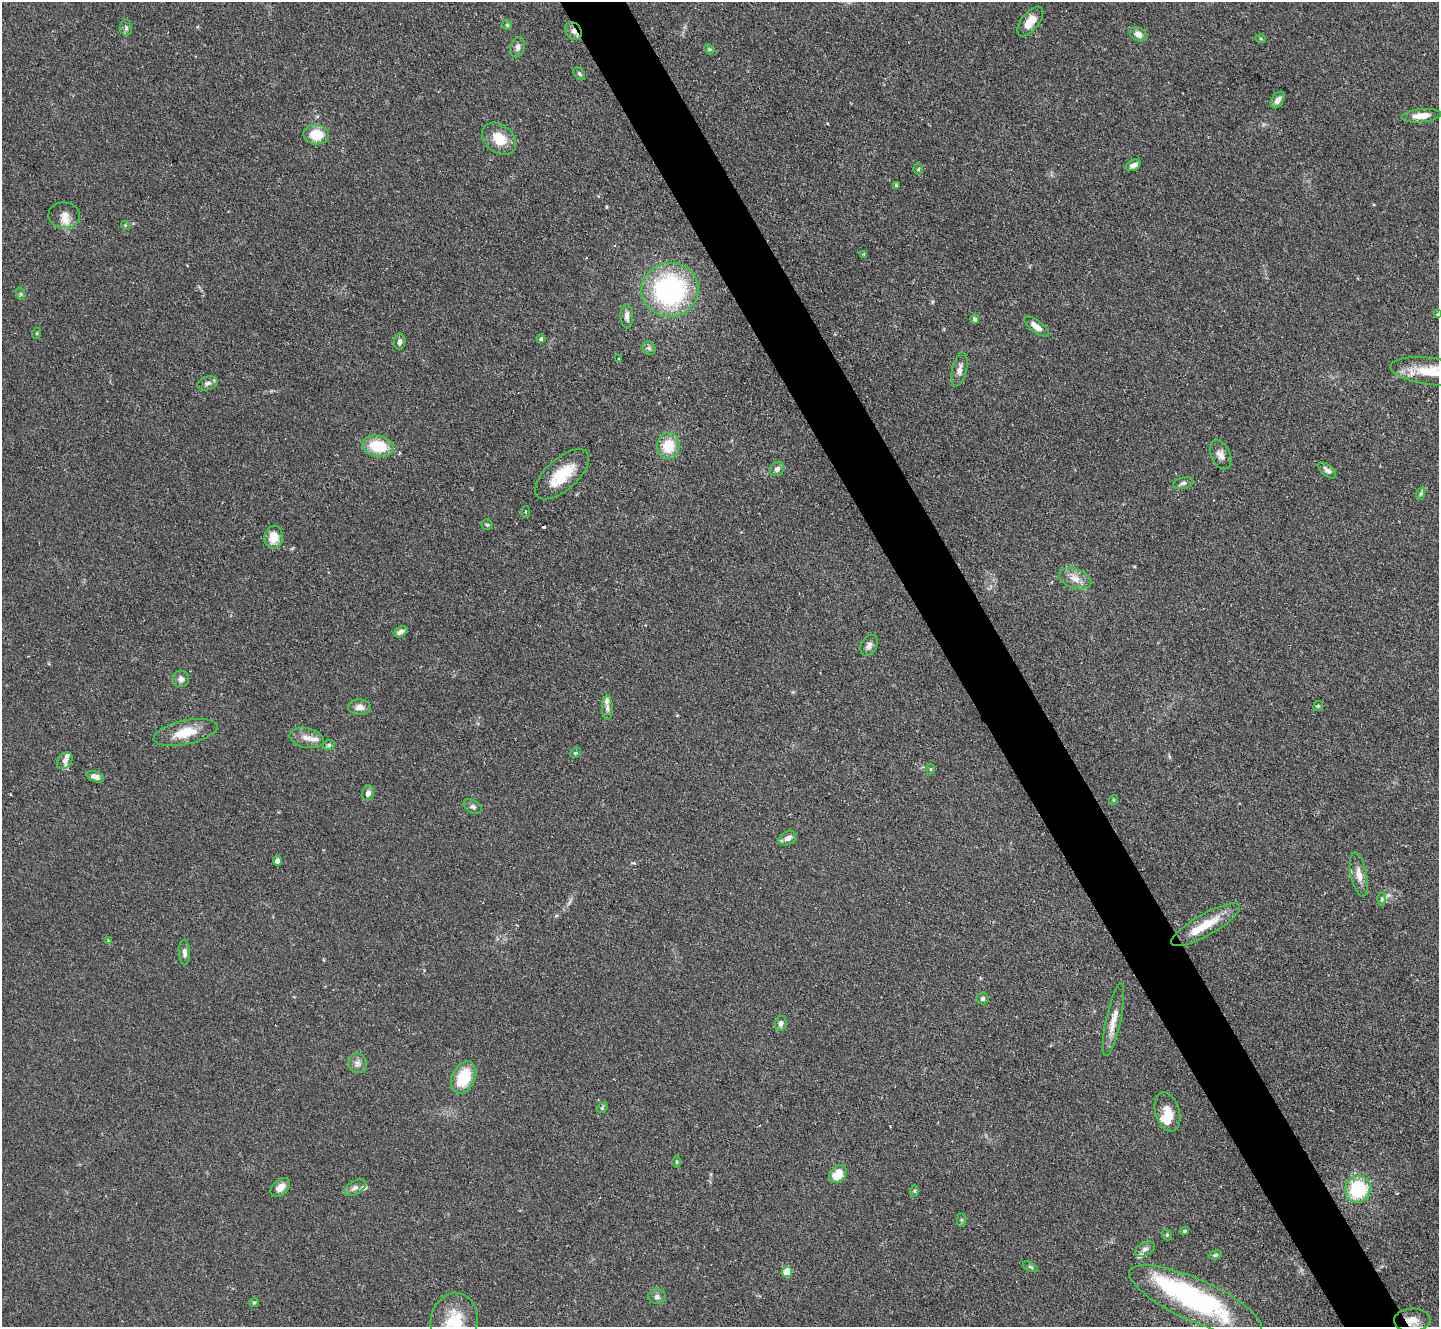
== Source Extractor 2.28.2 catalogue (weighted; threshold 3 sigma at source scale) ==
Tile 6 of 4 x 4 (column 2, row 2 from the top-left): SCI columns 1438-2874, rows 2943-4267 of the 5755 x 5746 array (HDU 1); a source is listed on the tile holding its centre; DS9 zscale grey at full resolution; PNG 1441 x 1329 px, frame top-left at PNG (2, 2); each listed source drawn as its Kron ellipse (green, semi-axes under 4 px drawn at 4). Shown black and unused: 5% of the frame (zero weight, under 2 of 3 exposures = <1% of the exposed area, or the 3 px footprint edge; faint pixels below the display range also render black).
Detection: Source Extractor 2.28.2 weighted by HDU 2 'WHT'; one run over the whole footprint, this tile lists its part. Background 0.105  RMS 0.0057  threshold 0.0256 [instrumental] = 3 sigma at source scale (4.5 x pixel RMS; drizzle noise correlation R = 1.50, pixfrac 1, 0.05/0.05 arcsec/px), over >= 5 px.
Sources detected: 105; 1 inside a brighter object's white glare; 2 cosmic-ray / hot-pixel residue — neither listed nor drawn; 9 inside a brighter listed object's ellipse — not listed separately; the other 93 listed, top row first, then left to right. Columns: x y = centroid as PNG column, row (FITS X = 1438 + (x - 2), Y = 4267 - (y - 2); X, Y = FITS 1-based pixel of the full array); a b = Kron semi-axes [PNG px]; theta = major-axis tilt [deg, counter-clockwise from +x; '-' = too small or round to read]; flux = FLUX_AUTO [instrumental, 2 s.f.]
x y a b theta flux
1030 22 18 8 52 7.9
507 25 5 5 - 0.76
126 28 8 6 90 1.5
573 31 10 7 -56 3.2
1138 34 9 6 -27 3.8
1261 39 5 3 - 0.56
518 47 10 7 73 2.3
709 49 6 4 -44 0.77
579 74 7 5 -51 0.97
1278 100 9 5 57 3.2
1421 116 19 6 5 6.8
316 135 13 9 -1 13
499 139 19 14 -39 12
1133 165 8 5 26 3
918 169 5 5 - 0.74
896 185 3 3 - 0.87
64 215 16 13 -7 5.5
125 225 4 3 - 0.53
864 254 3 3 - 0.54
670 290 28 27 - 99
21 294 6 4 -72 0.88
1438 314 3 3 - 2.8
627 316 12 6 -88 3.2
975 319 4 4 - 1.5
1037 327 14 6 -37 5.3
37 333 5 3 - 0.5
541 339 4 4 - 1.2
400 342 8 6 89 2
649 348 7 5 -45 1.4
619 359 3 2 - 0.81
959 369 17 7 76 3.5
1430 371 40 13 -7 19
207 383 10 6 18 2.3
378 446 16 10 -12 20
668 446 13 11 81 15
1220 455 15 9 -65 3.7
777 469 8 6 42 2.1
1327 470 10 5 -40 2.3
562 474 33 15 42 21
1183 483 10 5 12 1.8
1420 494 6 4 71 0.91
526 512 5 3 - 0.77
487 525 5 5 - 0.87
274 537 11 9 84 10
1075 579 17 10 -18 5.9
401 632 7 5 29 2.3
869 645 11 7 59 2.6
181 679 8 8 - 2.8
1318 706 5 4 - 0.71
359 707 11 8 -2 3.3
607 708 12 5 -88 2.3
185 732 32 12 12 14
307 738 17 9 -13 5.1
329 745 6 5 - 1
575 753 6 4 44 0.81
65 761 9 6 51 2.2
931 769 5 3 - 0.56
95 777 9 5 -21 3.5
368 793 8 6 77 2.5
1113 800 5 3 - 0.45
473 807 9 6 -31 1.9
788 838 9 6 27 3.2
278 861 5 4 - 4
1359 875 22 8 -78 5.5
1382 899 6 4 90 0.85
1206 925 39 11 29 15
108 941 4 3 - 0.98
184 952 12 5 -86 2.4
983 999 6 6 - 1.3
1113 1020 37 7 78 8.5
781 1023 7 6 - 2.3
357 1063 10 9 - 2.8
464 1078 17 11 65 21
602 1108 6 4 45 0.86
1167 1112 20 12 -72 7.6
677 1162 6 4 -89 0.73
838 1174 10 7 50 9.9
280 1187 11 7 44 5
355 1188 12 6 31 2.5
1358 1189 13 12 - 37
914 1191 6 4 -90 0.72
961 1220 7 4 90 0.99
1184 1231 5 3 - 0.78
1167 1235 6 4 -69 0.82
1145 1249 11 6 29 2.3
1215 1255 7 4 15 0.86
1031 1267 8 4 -26 0.99
787 1272 5 5 - 17
657 1297 9 7 0 2.1
1196 1300 72 21 -24 110
254 1302 5 4 - 0.77
1412 1320 18 11 3 6.8
454 1321 28 23 81 22
Overlapping masked pixels (flux is a lower limit): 2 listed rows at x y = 573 31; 1412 1320
Isophote crosses this tile's border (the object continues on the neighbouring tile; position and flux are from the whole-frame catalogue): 3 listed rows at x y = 1438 314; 1430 371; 454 1321